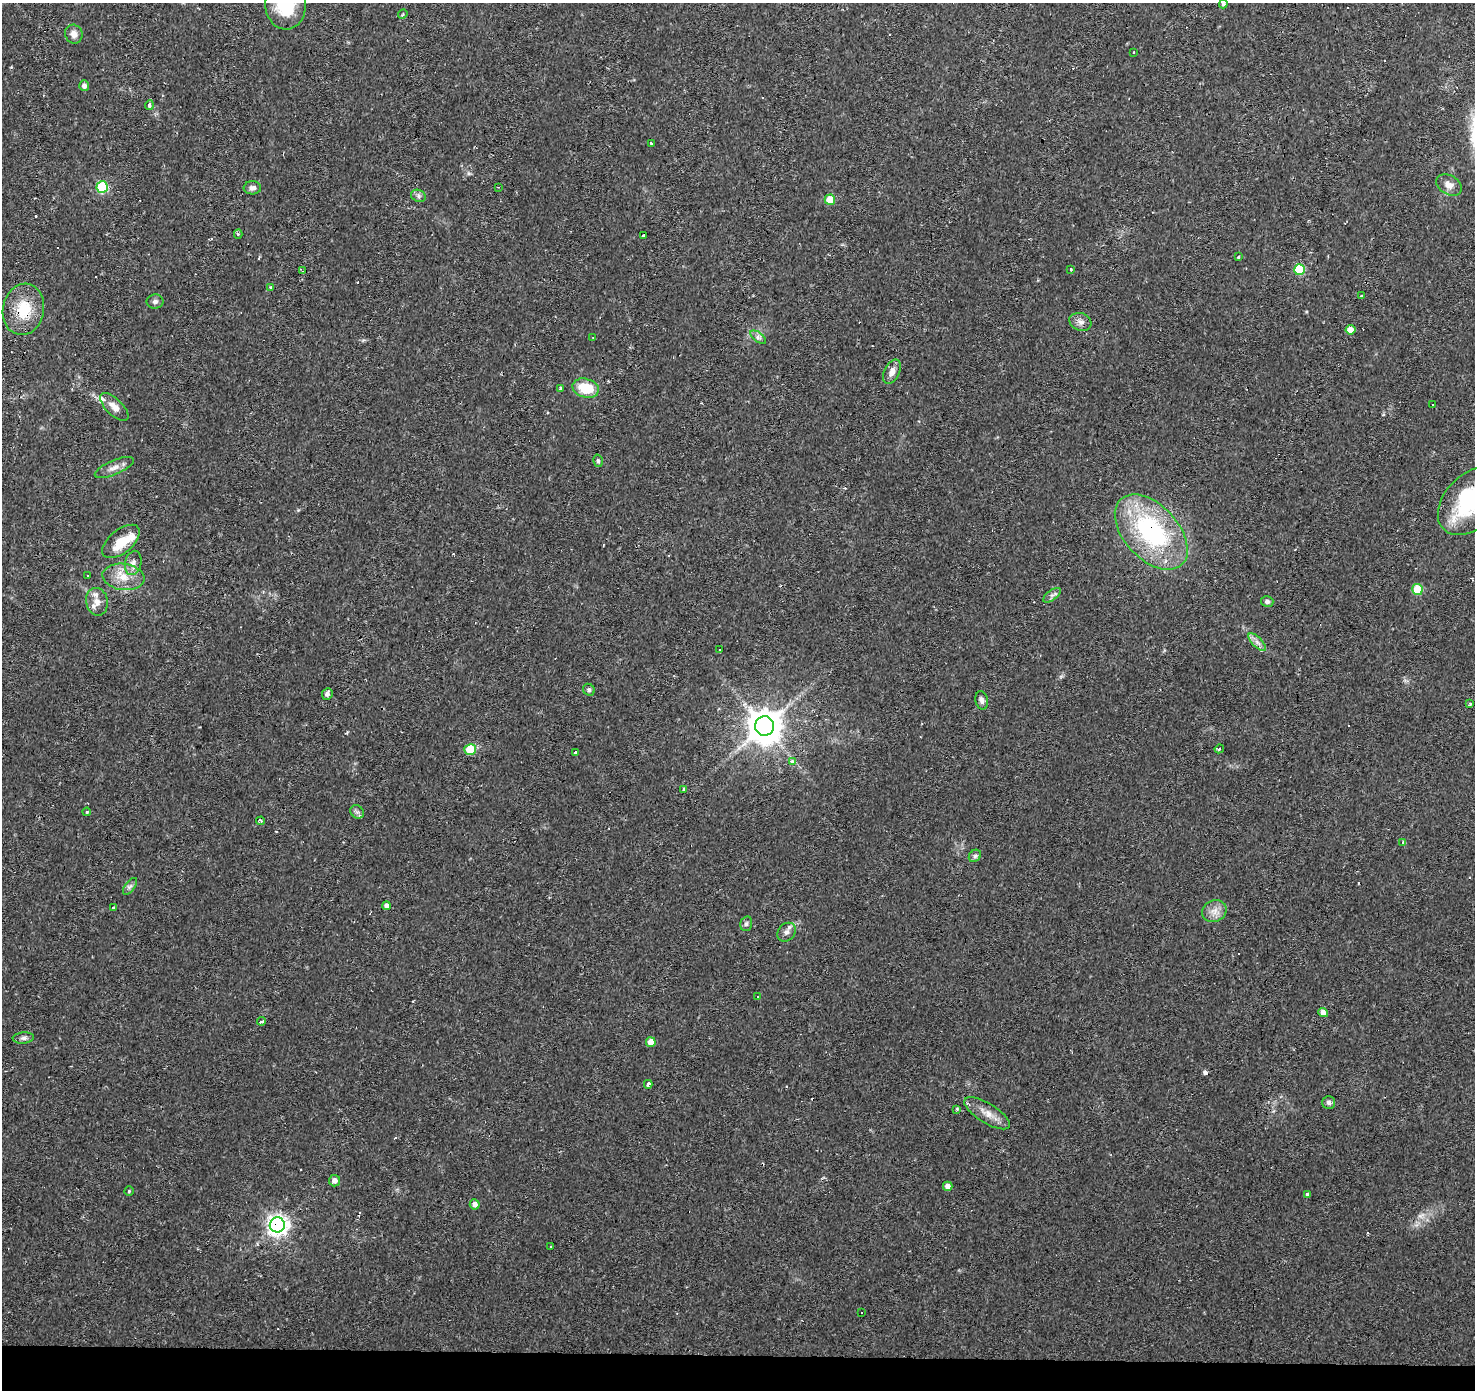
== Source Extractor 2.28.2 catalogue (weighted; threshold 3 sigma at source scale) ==
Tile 8 of 3 x 3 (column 2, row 3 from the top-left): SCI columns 1473-2945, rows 226-1613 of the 4422 x 4663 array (HDU 1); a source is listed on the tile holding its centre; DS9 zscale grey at full resolution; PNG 1477 x 1392 px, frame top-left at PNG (2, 3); each listed source drawn as its Kron ellipse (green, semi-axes under 4 px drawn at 4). Shown black and unused: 3% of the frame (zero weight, under 2 of 3 exposures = <1% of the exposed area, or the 3 px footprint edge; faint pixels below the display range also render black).
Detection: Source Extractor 2.28.2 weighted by HDU 2 'WHT'; one run over the whole footprint, this tile lists its part. Background 0.0434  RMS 0.0035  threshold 0.0159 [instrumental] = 3 sigma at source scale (4.5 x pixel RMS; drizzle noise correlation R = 1.50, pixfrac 1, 0.0396/0.0396 arcsec/px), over >= 5 px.
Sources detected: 118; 1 inside a brighter object's white glare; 27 cosmic-ray / hot-pixel residue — neither listed nor drawn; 5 inside a brighter listed object's ellipse — not listed separately; the other 85 listed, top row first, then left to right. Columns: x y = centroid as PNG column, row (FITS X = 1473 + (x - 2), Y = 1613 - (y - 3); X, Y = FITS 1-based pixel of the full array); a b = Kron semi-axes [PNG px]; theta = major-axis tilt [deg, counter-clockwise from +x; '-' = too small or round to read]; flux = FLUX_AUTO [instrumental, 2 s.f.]
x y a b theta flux
1223 4 4 4 - 0.78
286 5 25 20 -88 15
403 14 5 3 - 0.4
74 34 10 8 -63 2.2
1134 52 3 3 - 0.63
84 86 5 5 - 1.3
149 105 5 3 - 2.7
651 143 4 3 - 0.54
1449 185 14 9 -31 2.9
102 187 6 5 - 32
498 187 2 2 - 0.24
252 188 8 6 4 1.3
418 196 8 6 -22 0.97
830 200 5 5 - 6.7
238 234 4 4 - 0.72
644 236 3 3 - 0.91
1238 257 3 3 - 0.68
1071 270 3 3 - 1.3
1299 270 5 5 - 19
302 271 3 3 - 0.41
271 287 3 3 - 0.84
1362 296 3 3 - 0.77
155 302 8 7 - 1
23 309 26 20 79 12
1080 322 11 8 -20 1.9
1350 330 5 4 - 3.6
758 337 9 4 -36 1.1
593 338 3 2 - 0.39
892 372 13 7 64 2.5
560 388 4 3 - 0.98
586 388 13 9 -15 9.9
1432 405 3 2 - 0.34
114 407 18 8 -44 3
598 461 6 5 - 0.72
114 468 21 7 23 2.5
1473 501 41 27 44 46
1151 532 45 27 -47 54
121 541 22 11 39 7.9
133 563 12 8 76 2.1
87 575 3 3 - 0.72
123 577 21 13 -8 6.3
1417 589 5 5 - 12
1052 595 10 5 38 1.1
97 602 14 11 -79 3
1267 602 6 5 - 1
1257 642 12 5 -45 1.6
720 650 3 2 - 0.52
589 690 6 5 - 0.73
327 694 6 5 - 1.3
982 700 9 6 -77 1.3
1470 704 4 3 - 0.35
765 726 10 9 - 780
470 749 6 5 - 11
1219 749 5 4 - 0.59
576 753 4 3 - 2.2
792 761 4 3 - 1.5
684 789 3 3 - 2.9
87 812 4 3 - 0.32
357 812 7 6 - 0.88
260 821 4 3 - 0.92
1403 842 3 3 - 2.7
975 856 7 5 44 0.78
130 886 10 5 54 0.94
386 906 4 4 - 1.3
114 908 4 3 - 1.5
1214 911 12 10 22 3.1
746 924 7 5 74 0.77
786 932 10 8 48 1.6
758 996 3 3 - 0.63
1323 1013 5 4 - 2.4
262 1021 4 3 - 1.8
23 1038 10 5 4 1.2
651 1042 5 5 - 3.6
648 1084 4 3 - 3.8
1329 1102 6 6 - 1.2
957 1109 4 3 - 0.37
987 1113 26 9 -32 4.3
335 1181 5 5 - 1.7
948 1186 5 4 - 2
129 1191 4 4 - 0.43
1308 1195 4 3 - 2.1
475 1204 5 5 - 1.8
277 1225 7 7 - 220
550 1247 3 2 - 0.48
862 1313 3 2 - 0.53
Overlapping masked pixels (flux is a lower limit): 3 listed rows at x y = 23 309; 1151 532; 277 1225
Isophote crosses this tile's border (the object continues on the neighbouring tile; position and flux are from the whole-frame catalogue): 3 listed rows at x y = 1223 4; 286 5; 1473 501